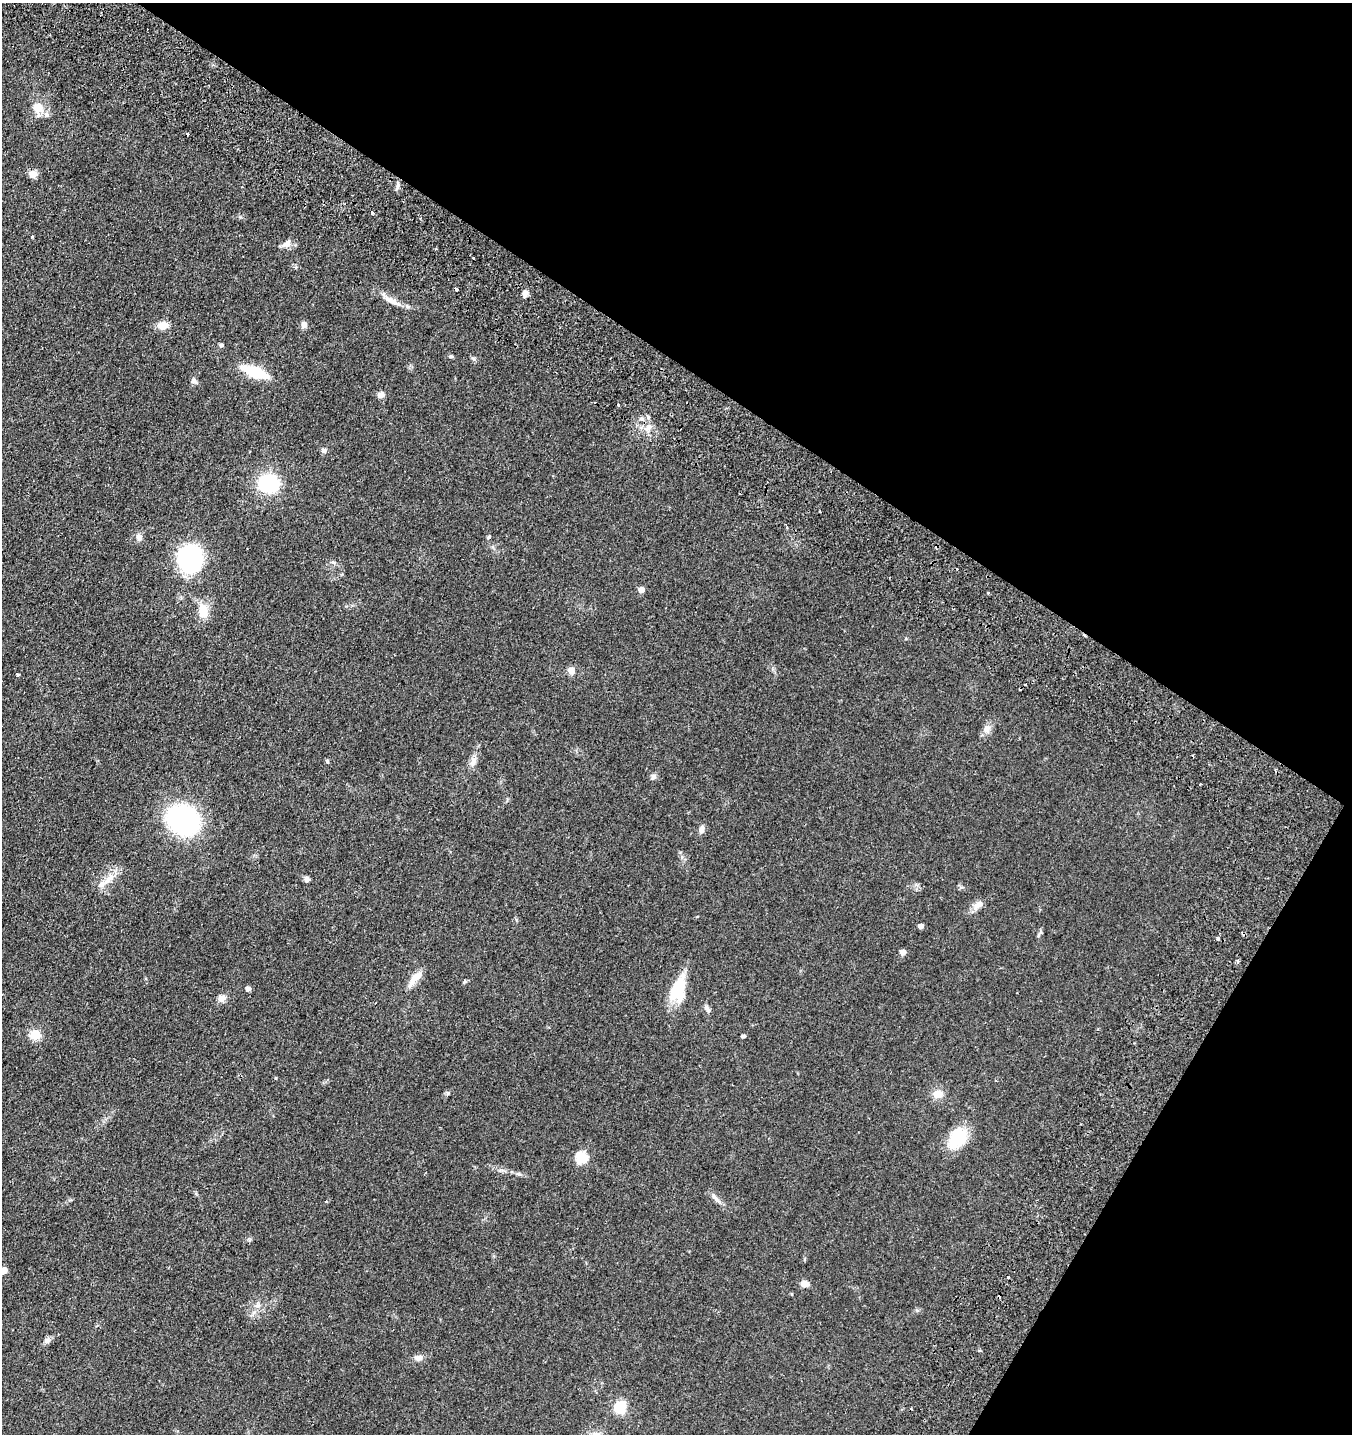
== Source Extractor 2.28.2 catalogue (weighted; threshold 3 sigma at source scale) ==
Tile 8 of 4 x 4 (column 4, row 2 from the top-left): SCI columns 4452-5801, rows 3026-4457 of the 6106 x 6096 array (HDU 1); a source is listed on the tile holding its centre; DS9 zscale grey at full resolution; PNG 1354 x 1436 px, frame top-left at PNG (2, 3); no overlay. Shown black and unused: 32% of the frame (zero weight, under 2 of 3 exposures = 8% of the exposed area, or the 3 px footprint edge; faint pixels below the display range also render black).
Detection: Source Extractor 2.28.2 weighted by HDU 2 'WHT'; one run over the whole footprint, this tile lists its part. Background 0.0784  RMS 0.0077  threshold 0.0348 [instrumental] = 3 sigma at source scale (4.5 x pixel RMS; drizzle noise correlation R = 1.50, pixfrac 1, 0.05/0.05 arcsec/px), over >= 5 px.
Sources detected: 73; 11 cosmic-ray / hot-pixel residue — not listed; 1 inside a brighter listed object's ellipse — not listed separately; the other 61 listed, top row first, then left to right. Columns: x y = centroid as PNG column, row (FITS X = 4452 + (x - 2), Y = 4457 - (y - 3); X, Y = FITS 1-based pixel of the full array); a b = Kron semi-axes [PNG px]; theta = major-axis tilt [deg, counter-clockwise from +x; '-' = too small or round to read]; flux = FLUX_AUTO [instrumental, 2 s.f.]
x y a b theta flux
38 108 17 14 -81 11
33 174 12 9 -3 4.3
397 186 11 4 89 2.1
372 213 3 3 - 2.9
32 236 3 3 - 2.5
287 244 15 8 29 4.3
473 258 3 2 - 0.78
456 289 4 3 - 5.4
525 294 8 6 81 3.4
391 300 31 7 -28 7.8
163 325 11 8 5 8.2
304 325 9 7 78 3
221 345 6 5 - 1.3
451 356 6 4 -4 1.1
255 372 25 9 -20 34
194 381 8 6 -42 2.2
381 395 10 8 25 3.1
648 417 6 5 - 2.2
649 427 9 6 83 3.2
324 450 7 6 - 1.9
269 484 15 13 -14 62
139 537 10 8 -76 3.4
488 537 6 4 46 0.89
190 558 18 17 - 140
641 590 5 5 - 6
988 593 3 3 - 0.78
203 611 21 12 -84 11
571 670 8 7 - 4.8
18 674 3 3 - 1.8
987 729 12 9 -86 4.4
327 761 6 3 -89 0.8
473 761 15 7 64 4.6
653 776 8 6 44 2.1
183 820 30 24 -33 110
702 829 10 6 72 3.1
109 879 20 8 47 8.6
307 879 7 6 - 2
978 905 16 8 32 5.2
921 926 5 4 - 3.7
1218 938 3 3 - 1.8
903 952 5 5 - 5.3
1238 961 5 3 - 2
415 978 26 8 50 8.2
248 989 5 4 - 3.2
677 990 31 18 72 27
222 998 12 9 32 4.2
708 1009 11 6 -56 2.4
35 1035 11 10 - 10
743 1036 4 4 - 1.4
276 1078 4 4 - 0.61
937 1094 10 8 5 8.4
958 1138 23 16 51 27
582 1158 6 6 - 57
196 1193 6 4 72 0.85
714 1196 11 3 -61 2
3 1270 8 6 23 5.8
1008 1277 3 2 - 0.85
805 1284 9 6 -1 5.1
47 1341 9 6 74 2.3
418 1358 9 7 13 4.3
620 1407 19 16 63 12
Isophote crosses this tile's border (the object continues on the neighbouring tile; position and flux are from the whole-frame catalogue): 1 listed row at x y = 3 1270
Unlisted compact peaks at least as high as the median listed source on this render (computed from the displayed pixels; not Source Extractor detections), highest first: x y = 448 1093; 257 1306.